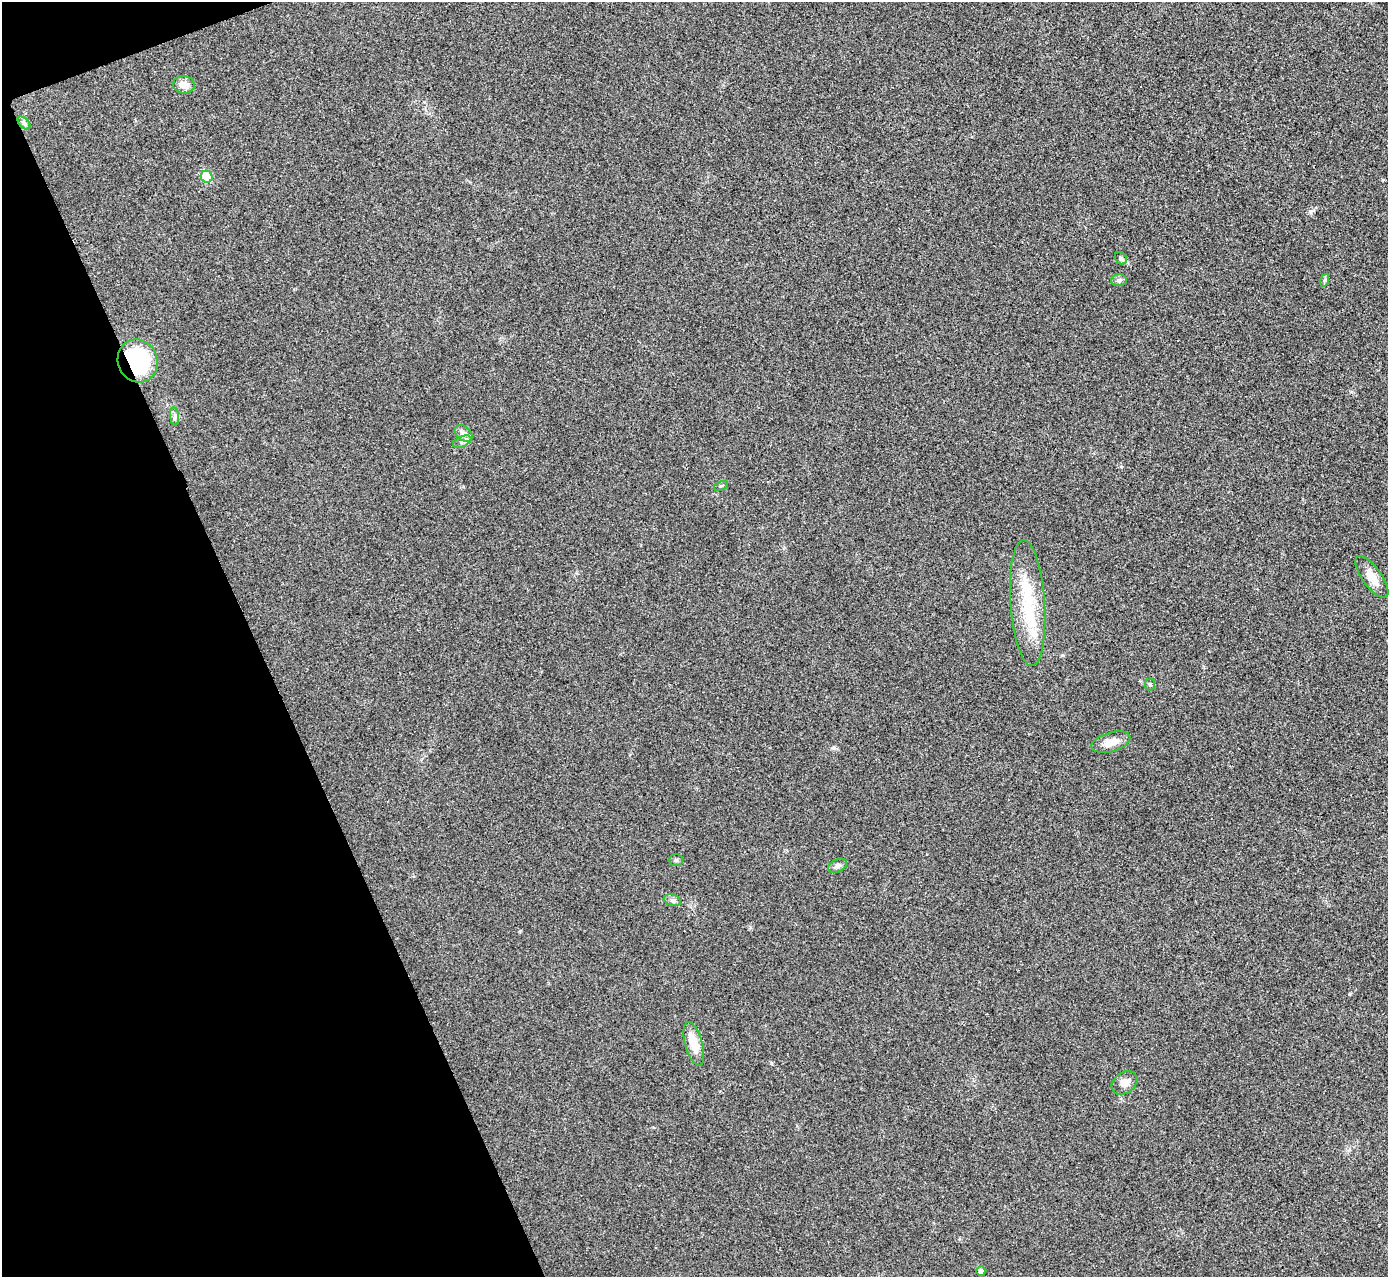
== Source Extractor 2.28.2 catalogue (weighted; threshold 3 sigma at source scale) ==
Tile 5 of 4 x 4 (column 1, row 2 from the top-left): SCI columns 6-1391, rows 2709-3983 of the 5558 x 5547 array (HDU 1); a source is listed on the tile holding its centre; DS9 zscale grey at full resolution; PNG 1390 x 1279 px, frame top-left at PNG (2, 2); each listed source drawn as its Kron ellipse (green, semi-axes under 4 px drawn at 4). Shown black and unused: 19% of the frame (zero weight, under 3 of 4 exposures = <1% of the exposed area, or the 3 px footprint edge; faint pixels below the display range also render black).
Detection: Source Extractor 2.28.2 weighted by HDU 2 'WHT'; one run over the whole footprint, this tile lists its part. Background 0.0315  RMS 0.0061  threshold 0.0276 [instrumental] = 3 sigma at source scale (4.5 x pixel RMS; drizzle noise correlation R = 1.50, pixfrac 1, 0.05/0.05 arcsec/px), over >= 5 px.
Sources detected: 21; all 21 listed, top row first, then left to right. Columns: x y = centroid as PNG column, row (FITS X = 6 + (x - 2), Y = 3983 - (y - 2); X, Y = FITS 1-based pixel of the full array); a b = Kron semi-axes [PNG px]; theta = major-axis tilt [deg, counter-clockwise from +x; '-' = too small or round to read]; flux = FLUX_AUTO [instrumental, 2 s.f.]
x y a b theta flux
184 85 11 8 -7 5.6
24 123 8 4 -46 1.3
207 177 6 5 - 20
1121 258 7 5 -47 1.2
1119 280 8 6 2 1.5
1325 280 6 4 71 1.1
138 361 22 19 -69 66
175 416 9 4 -82 1.6
464 433 10 7 -38 2.8
462 442 10 5 23 2
721 486 7 3 24 0.76
1372 577 25 9 -54 7.6
1028 603 63 17 -86 36
1150 685 6 5 - 0.97
1111 742 20 9 16 6.5
676 860 7 5 -2 1.1
837 866 10 6 25 2
672 900 9 5 -18 1.7
694 1044 22 9 -74 11
1124 1083 14 10 35 4.6
981 1271 5 4 - 2.5
Overlapping masked pixels (flux is a lower limit): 1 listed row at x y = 138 361
Unlisted compact peaks at least as high as the median listed source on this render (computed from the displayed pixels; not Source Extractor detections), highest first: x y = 833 748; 1310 211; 771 1063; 1350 994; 520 931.